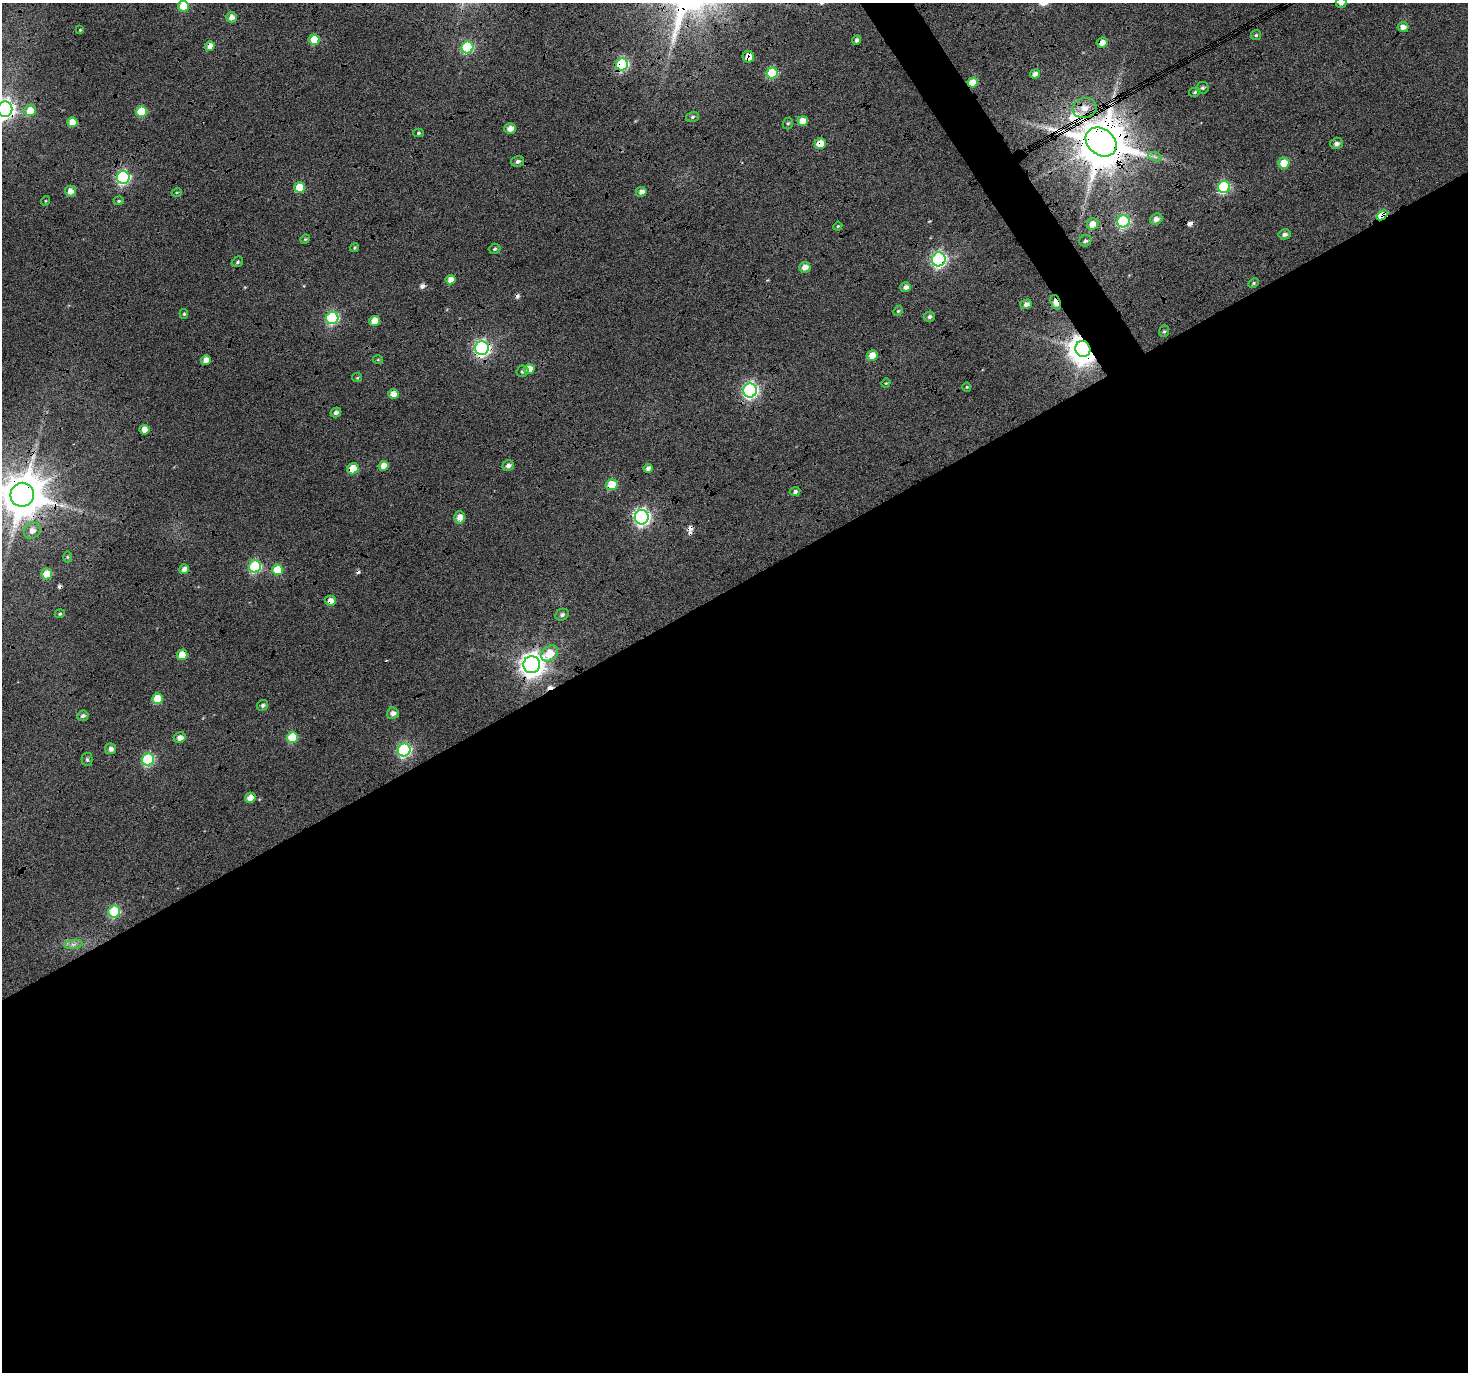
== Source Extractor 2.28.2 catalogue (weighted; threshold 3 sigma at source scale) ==
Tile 15 of 4 x 4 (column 3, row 4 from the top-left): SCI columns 2938-4403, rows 178-1547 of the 5868 x 5773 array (HDU 1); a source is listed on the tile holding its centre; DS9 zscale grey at full resolution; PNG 1470 x 1374 px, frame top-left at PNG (2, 3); each listed source drawn as its Kron ellipse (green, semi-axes under 4 px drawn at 4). Shown black and unused: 59% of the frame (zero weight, under 4 of 12 exposures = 1% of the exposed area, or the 3 px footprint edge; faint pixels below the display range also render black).
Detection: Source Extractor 2.28.2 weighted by HDU 2 'WHT'; one run over the whole footprint, this tile lists its part. Background 0.127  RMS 0.024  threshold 0.0971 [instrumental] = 3 sigma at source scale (4.09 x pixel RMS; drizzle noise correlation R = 1.36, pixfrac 0.8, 0.0396/0.0396 arcsec/px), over >= 5 px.
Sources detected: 122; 8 cosmic-ray / hot-pixel residue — neither listed nor drawn; the other 114 listed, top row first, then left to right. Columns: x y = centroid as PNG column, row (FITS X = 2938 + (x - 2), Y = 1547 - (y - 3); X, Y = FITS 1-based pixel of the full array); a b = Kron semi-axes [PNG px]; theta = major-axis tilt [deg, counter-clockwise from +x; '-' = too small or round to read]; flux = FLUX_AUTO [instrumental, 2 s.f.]
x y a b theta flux
1341 3 5 5 - 6.7
183 6 5 5 - 67
231 17 5 5 - 14
1403 27 5 5 - 14
80 30 4 3 - 1.9
1256 35 5 5 - 3.2
314 40 5 5 - 57
857 40 5 4 - 6
1102 42 5 5 - 16
210 46 5 4 - 20
467 47 6 6 - 210
748 57 6 6 - 21
622 64 6 6 - 260
772 73 5 5 - 120
1035 74 5 4 - 9.1
973 82 5 5 - 33
1202 88 6 6 - 5.1
1195 92 6 4 16 3.4
1084 108 12 10 8 27
5 109 7 7 - 1100
30 110 6 5 - 37
141 112 5 5 - 83
692 117 6 5 - 4.3
803 121 5 5 - 25
72 122 5 5 - 36
788 123 6 4 72 3.3
510 129 6 5 - 18
418 133 5 4 - 3.4
1101 142 17 13 -39 13000
1336 143 6 5 - 8.5
820 144 5 5 - 41
1155 157 7 4 -19 6
518 161 6 5 - 7.1
1284 163 5 5 - 48
123 177 6 6 - 370
300 187 5 5 - 54
1224 187 6 6 - 220
70 191 5 5 - 17
177 192 5 3 - 2
641 192 5 5 - 12
45 201 5 3 - 1.8
119 201 5 4 - 2.4
1382 215 6 4 40 70
1156 219 6 5 - 11
1123 221 6 6 - 270
1093 224 6 5 - 28
838 226 4 3 - 2.1
1285 234 6 5 - 7.7
305 239 5 4 - 2.4
1085 241 6 5 - 4.7
355 248 4 4 - 2.9
495 249 6 5 - 4.3
939 259 7 7 - 450
237 262 6 5 - 4.2
805 267 6 5 - 16
451 280 5 4 - 22
1254 283 6 4 28 3
906 287 5 5 - 9.4
1056 302 7 4 -69 38
1026 304 6 4 18 9.8
898 311 5 4 - 2.8
184 314 5 4 - 3.1
929 317 6 5 - 6.1
332 318 6 6 - 250
375 321 5 5 - 31
1164 331 6 5 - 3.3
482 348 7 7 - 580
1083 349 8 7 - 3500
872 356 5 5 - 25
378 359 5 3 - 2.1
206 360 5 4 - 17
529 369 5 5 - 22
522 371 6 6 - 4.3
357 378 5 4 - 2.5
886 383 5 4 - 2.2
967 387 4 4 - 2.4
750 391 7 7 - 520
393 394 5 5 - 21
336 412 5 5 - 7.1
144 430 5 5 - 21
384 466 5 5 - 27
508 466 6 5 - 8.9
648 468 5 4 - 7.5
353 469 6 5 - 48
612 485 6 5 - 58
795 492 5 4 - 5.9
22 495 12 11 - 8700
460 517 6 5 - 20
642 517 7 7 - 580
32 531 8 7 - 14
67 557 6 4 -90 2.8
255 566 6 6 - 220
184 569 5 5 - 14
278 570 5 5 - 68
47 574 5 5 - 50
330 601 5 5 - 17
60 614 5 4 - 3
562 615 7 5 25 6.3
549 653 9 7 36 44
182 655 5 5 - 37
532 665 8 8 - 2000
157 699 5 5 - 61
262 705 6 5 - 5.2
393 713 6 5 - 11
83 716 5 5 - 6.9
292 737 5 5 - 79
180 738 6 5 - 14
110 749 5 5 - 11
404 750 6 6 - 320
87 759 7 5 -89 3.9
148 759 6 6 - 210
250 798 5 5 - 19
114 912 6 6 - 170
73 944 9 4 8 7.4
Overlapping masked pixels (flux is a lower limit): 22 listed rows (the first 20) at x y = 1102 42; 210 46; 748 57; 622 64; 973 82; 1084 108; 5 109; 1101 142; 820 144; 1382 215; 939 259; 1056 302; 482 348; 1083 349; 144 430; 353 469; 612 485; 22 495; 330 601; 549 653
Isophote crosses this tile's border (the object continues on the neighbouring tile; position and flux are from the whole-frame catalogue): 4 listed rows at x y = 1341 3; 183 6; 5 109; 22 495